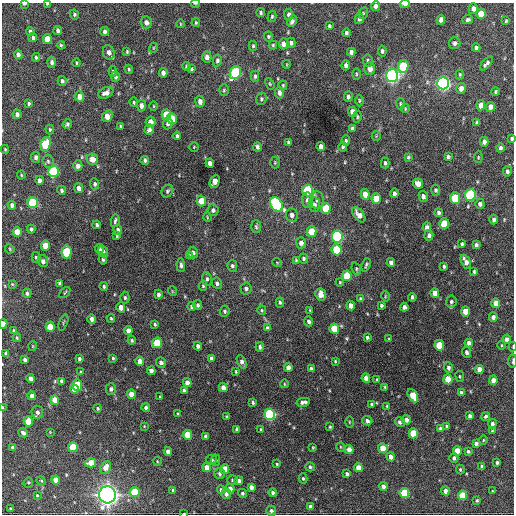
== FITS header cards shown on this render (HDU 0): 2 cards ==
NAXIS1  =                  512 / Axis length
NAXIS2  =                  512 / Axis length

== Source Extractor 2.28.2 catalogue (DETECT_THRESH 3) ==
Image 512 x 512 px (HDU 0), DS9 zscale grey, 1 PNG px = 1 image px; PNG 516 x 516 px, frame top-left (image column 1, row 512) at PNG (2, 3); each listed source drawn as its Kron ellipse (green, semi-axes under 4 px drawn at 4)
Background 1040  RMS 33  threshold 99.5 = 3 sigma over >= 5 px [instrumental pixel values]
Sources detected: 374; all 374 listed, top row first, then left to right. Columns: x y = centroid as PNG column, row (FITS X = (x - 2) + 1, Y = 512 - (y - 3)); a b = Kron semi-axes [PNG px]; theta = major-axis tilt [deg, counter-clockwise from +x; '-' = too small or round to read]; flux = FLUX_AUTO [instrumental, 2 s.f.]
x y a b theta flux
195 3 5 2 - 2.5e+03
24 4 4 2 - 4.8e+03
47 4 3 3 - 1.9e+03
405 4 5 2 - 2.0e+04
375 6 5 4 - 9.1e+03
473 9 5 4 - 1.2e+04
261 13 4 4 - 3.1e+03
363 13 6 4 69 2.9e+03
74 14 5 4 - 3.5e+03
481 14 5 4 - 4.6e+04
289 15 5 4 - 7.2e+03
272 16 6 4 74 3.3e+03
359 19 5 4 - 7.0e+03
441 20 5 4 - 1.1e+04
468 20 5 4 - 5.1e+03
292 21 6 4 67 7.6e+03
506 21 4 3 - 2.4e+03
146 22 6 5 - 1.1e+04
196 23 4 3 - 2.5e+03
181 24 4 3 - 1.7e+03
329 26 4 3 - 3.3e+03
58 30 4 4 - 6.0e+03
30 31 4 4 - 4.7e+03
105 32 4 3 - 7.4e+03
346 33 4 3 - 4.8e+03
268 36 5 4 - 3.3e+03
33 38 4 4 - 4.6e+03
47 39 5 4 - 3.1e+04
291 43 5 4 - 5.1e+03
455 43 6 5 - 6.2e+03
284 44 5 5 - 1.5e+04
61 45 4 3 - 2.8e+03
273 45 4 4 - 2.5e+03
253 46 5 4 - 3.0e+03
153 48 5 3 - 1.8e+03
476 48 4 4 - 5.8e+03
382 51 5 4 - 4.7e+03
109 52 7 5 -72 1.1e+04
127 52 4 3 - 2.5e+03
351 52 4 4 - 7.5e+03
18 54 5 4 - 7.9e+03
36 57 4 3 - 3.4e+03
207 57 6 4 -89 1.0e+04
217 60 6 4 78 5.4e+03
368 60 6 5 - 4.7e+03
52 62 6 4 87 6.5e+03
77 63 4 3 - 2.6e+03
486 63 8 4 50 6.4e+03
287 64 4 3 - 1.6e+03
346 65 5 4 - 7.0e+03
187 66 4 3 - 4.9e+03
403 66 6 5 - 1.2e+05
370 68 7 5 -90 1.6e+04
129 69 4 3 - 2.8e+03
192 69 4 3 - 6.7e+03
113 71 5 3 - 2.9e+03
163 73 5 4 - 9.0e+03
235 73 7 5 62 1.9e+05
356 74 5 3 - 2.5e+03
460 74 5 3 - 2.3e+03
115 76 5 4 - 5.0e+03
255 76 6 4 89 3.8e+03
392 76 6 6 - 7.9e+05
62 81 5 4 - 4.8e+03
443 83 6 6 - 7.5e+05
270 84 6 4 -59 2.6e+03
283 85 5 3 - 2.3e+03
461 88 5 5 - 1.4e+04
224 90 6 4 89 3.0e+03
495 92 4 3 - 2.7e+03
106 93 8 5 24 1.1e+04
279 93 6 4 -79 7.5e+03
79 97 5 4 - 1.6e+04
348 97 5 4 - 5.0e+03
261 99 6 5 - 4.2e+03
359 100 6 3 90 2.6e+03
200 101 6 4 -82 1.1e+04
134 102 5 3 - 2.7e+03
29 103 3 3 - 3.5e+03
400 104 6 4 -88 2.6e+03
481 105 5 4 - 2.1e+04
141 106 6 4 -87 1.0e+04
154 106 5 3 - 1.9e+03
490 107 5 4 - 1.2e+04
405 109 4 3 - 2.0e+03
352 112 5 4 - 1.6e+04
17 114 5 4 - 7.2e+03
166 115 5 4 - 5.2e+04
107 116 6 4 49 2.2e+04
357 117 6 4 81 3.2e+03
172 119 6 5 - 3.5e+04
151 122 5 5 - 1.1e+04
477 122 4 3 - 4.1e+03
67 124 5 4 - 4.4e+03
168 124 6 4 84 6.4e+03
120 126 3 2 - 1.9e+03
50 129 5 4 - 3.0e+03
352 129 4 3 - 4.1e+03
149 130 5 4 - 7.0e+03
177 136 4 3 - 3.5e+03
376 136 4 4 - 2.3e+03
512 138 4 3 - 3.9e+03
346 141 5 4 - 4.2e+03
288 142 4 3 - 4.0e+03
484 142 5 4 - 1.0e+04
45 144 7 5 74 1.1e+05
321 146 4 4 - 9.9e+03
194 147 5 4 - 2.4e+03
257 147 4 3 - 4.9e+03
343 147 5 4 - 4.0e+03
500 148 4 4 - 5.2e+03
5 149 4 3 - 2.1e+03
36 157 5 4 - 6.2e+03
408 157 3 3 - 2.7e+03
448 157 4 3 - 4.5e+03
478 157 6 4 84 2.6e+03
92 159 6 5 - 1.8e+04
145 160 4 3 - 4.1e+03
48 161 6 5 - 4.1e+03
210 163 4 4 - 9.4e+03
275 163 6 5 - 2.9e+03
385 163 5 4 - 4.3e+03
78 166 5 4 - 8.8e+03
53 171 5 5 - 1.7e+05
507 171 5 4 - 5.8e+03
21 175 4 4 - 2.3e+03
39 180 4 3 - 7.3e+03
215 181 6 4 63 2.7e+04
95 184 5 4 - 4.8e+03
418 184 5 4 - 1.9e+04
79 188 5 4 - 1.1e+04
61 190 4 3 - 4.0e+03
435 190 5 4 - 3.8e+03
167 191 7 5 54 4.2e+03
308 191 6 5 - 1.6e+05
394 193 5 3 - 5.9e+03
365 194 5 4 - 2.0e+04
470 195 6 5 - 2.4e+05
423 196 5 4 - 7.5e+03
455 198 5 5 - 9.8e+04
376 199 5 4 - 3.9e+04
307 200 7 5 -90 9.3e+03
317 200 8 6 83 7.9e+03
201 201 5 4 - 3.2e+04
33 203 5 5 - 1.4e+05
276 204 8 5 -53 2.4e+05
480 204 5 4 - 6.7e+03
12 205 4 4 - 7.2e+03
314 205 7 5 -85 6.7e+03
326 208 5 5 - 6.5e+04
213 210 6 5 - 6.0e+03
439 213 4 4 - 5.2e+03
292 215 7 5 -83 9.2e+03
359 215 9 5 -51 1.6e+04
207 217 5 3 - 1.8e+03
494 220 5 3 - 6.2e+03
115 221 6 3 80 4.0e+03
444 224 5 5 - 6.7e+04
97 225 4 3 - 4.7e+03
256 227 6 5 - 3.7e+03
427 227 5 4 - 8.7e+03
31 229 4 4 - 4.9e+03
118 230 5 4 - 5.5e+03
312 231 5 5 - 4.2e+04
17 232 5 4 - 3.1e+04
429 235 5 4 - 6.6e+03
117 236 4 4 - 2.4e+03
337 237 6 5 - 2.4e+05
301 243 5 5 - 9.4e+03
462 244 3 3 - 3.2e+03
476 245 4 3 - 5.2e+03
46 246 5 4 - 3.1e+04
10 249 5 3 - 2.1e+03
99 249 5 4 - 5.4e+03
337 250 5 5 - 1.0e+05
103 251 6 5 - 5.4e+03
66 252 6 5 - 1.0e+05
193 253 6 5 - 7.1e+03
190 256 4 3 - 2.6e+03
36 257 5 4 - 3.2e+03
303 258 5 4 - 3.8e+03
103 259 5 3 - 4.2e+03
296 260 3 3 - 2.4e+03
43 261 6 5 - 9.1e+03
277 262 5 3 - 1.7e+03
466 262 7 4 -63 1.1e+04
391 263 4 4 - 7.5e+03
181 265 7 4 -88 6.1e+03
366 265 7 3 71 3.4e+03
232 266 6 4 -76 5.0e+03
444 266 4 3 - 3.3e+03
356 269 7 4 -71 3.3e+03
474 271 4 3 - 3.4e+03
347 276 5 5 - 7.3e+04
207 279 7 5 -81 4.5e+03
340 282 4 4 - 2.1e+03
59 283 4 3 - 4.1e+03
217 283 6 5 - 5.0e+03
12 284 4 3 - 1.9e+03
104 286 4 3 - 3.8e+03
203 286 5 4 - 2.5e+03
246 288 6 5 - 6.1e+03
172 291 5 3 - 1.7e+03
65 292 6 3 48 2.2e+03
27 293 5 4 - 5.3e+03
435 293 5 4 - 1.8e+04
158 294 4 4 - 5.7e+03
321 295 6 5 - 2.1e+04
385 296 5 3 - 1.9e+03
412 297 4 3 - 3.9e+03
125 298 6 4 -87 3.8e+03
360 299 4 3 - 3.5e+03
280 302 5 4 - 3.7e+03
451 302 6 5 - 4.9e+03
496 303 5 4 - 2.1e+04
198 305 5 4 - 3.7e+03
381 305 3 3 - 3.6e+03
351 306 5 4 - 1.1e+04
121 307 5 4 - 1.8e+04
192 307 4 3 - 3.8e+03
404 307 4 4 - 8.7e+03
262 310 5 4 - 2.7e+03
310 310 3 3 - 1.8e+03
225 311 5 5 - 4.0e+03
466 311 5 4 - 3.6e+04
493 317 4 4 - 8.1e+03
111 318 4 3 - 2.4e+03
92 319 4 4 - 1.0e+04
309 321 5 4 - 5.9e+03
63 322 8 2 69 2.2e+03
3 324 4 3 - 1.8e+04
155 324 3 2 - 2.5e+03
50 327 5 4 - 4.3e+04
267 328 4 3 - 5.3e+03
334 329 5 4 - 4.8e+04
13 330 3 2 - 1.8e+03
128 331 4 4 - 1.4e+04
367 337 3 3 - 4.0e+03
17 338 4 3 - 2.6e+03
389 339 3 3 - 2.2e+03
507 339 4 4 - 7.4e+03
132 340 4 3 - 3.3e+03
157 343 5 5 - 7.9e+04
469 343 4 4 - 9.8e+03
439 345 5 5 - 6.0e+04
501 345 4 3 - 2.0e+03
33 346 5 3 - 1.7e+03
198 346 4 3 - 5.8e+03
260 347 4 3 - 4.6e+03
513 347 4 2 - 2.2e+03
466 352 5 4 - 5.7e+03
6 354 4 4 - 6.8e+03
113 358 3 3 - 2.6e+03
211 358 4 3 - 5.7e+03
79 359 3 3 - 4.4e+03
25 360 3 3 - 5.3e+03
140 361 5 4 - 1.7e+04
335 361 3 3 - 2.3e+03
513 361 7 3 89 3.5e+03
242 362 7 4 -65 8.1e+03
161 363 5 5 - 7.4e+03
288 368 4 4 - 1.1e+04
448 368 5 4 - 5.5e+03
311 369 4 4 - 4.2e+03
479 369 4 4 - 1.3e+04
151 371 4 4 - 1.0e+04
236 371 3 2 - 2.3e+03
81 372 3 3 - 2.4e+03
460 376 5 3 - 2.1e+03
31 378 4 4 - 9.9e+03
366 378 5 4 - 1.3e+04
448 379 5 4 - 5.1e+04
377 380 4 3 - 3.4e+03
493 380 5 4 - 1.4e+04
62 381 4 4 - 6.8e+03
187 383 4 4 - 1.2e+04
285 384 4 3 - 1.7e+03
77 385 5 5 - 8.0e+04
385 387 3 2 - 2.3e+03
223 388 4 4 - 1.5e+04
74 389 4 4 - 2.5e+04
111 389 6 5 - 5.3e+03
184 391 4 3 - 5.7e+03
461 393 4 4 - 8.2e+03
131 394 5 4 - 2.5e+04
32 396 4 4 - 1.3e+04
413 396 7 4 -62 4.6e+04
160 397 3 3 - 2.4e+03
55 400 5 4 - 2.7e+04
303 402 7 3 11 7.1e+03
253 403 3 3 - 3.4e+03
371 404 3 3 - 2.8e+03
387 406 3 3 - 2.2e+03
2 407 4 2 - 1.8e+03
146 407 4 4 - 6.0e+03
98 408 4 3 - 2.8e+03
37 412 6 6 - 7.4e+03
178 414 4 2 - 2.0e+03
270 414 5 5 - 3.4e+05
470 416 4 4 - 7.8e+03
486 416 4 4 - 3.5e+03
227 417 4 3 - 3.9e+03
406 420 4 4 - 1.0e+04
28 421 5 4 - 4.7e+04
367 421 5 4 - 5.6e+03
349 422 5 3 - 2.0e+03
400 422 5 4 - 5.3e+03
492 424 5 4 - 5.5e+03
144 426 4 3 - 1.6e+03
447 426 4 4 - 3.4e+03
330 427 3 3 - 2.4e+03
440 428 3 3 - 3.4e+03
237 429 4 3 - 6.2e+03
261 429 3 2 - 2.3e+03
492 431 3 3 - 1.9e+03
50 432 3 2 - 1.4e+03
23 433 5 4 - 6.9e+03
413 433 5 4 - 7.0e+04
187 435 5 4 - 5.1e+04
206 436 4 4 - 7.1e+03
483 440 5 3 - 2.0e+03
476 443 4 4 - 7.0e+03
73 447 5 4 - 8.2e+04
313 447 3 2 - 1.9e+03
341 447 5 3 - 1.8e+03
13 448 4 4 - 7.5e+03
383 448 5 4 - 4.5e+04
349 450 4 4 - 1.8e+04
168 451 4 4 - 1.1e+04
457 451 4 4 - 2.8e+04
468 451 4 3 - 3.9e+03
391 457 4 4 - 1.1e+04
454 458 5 4 - 5.9e+03
211 460 5 4 - 4.7e+03
216 460 5 4 - 3.3e+03
157 461 4 3 - 1.6e+03
91 463 5 4 - 2.8e+04
497 463 3 3 - 3.7e+03
277 464 3 3 - 2.2e+03
482 466 3 3 - 3.6e+03
105 467 6 5 - 1.9e+04
207 467 4 4 - 2.1e+04
310 467 5 4 - 3.9e+03
358 467 4 4 - 2.0e+04
225 469 5 4 - 3.9e+04
460 470 5 4 - 2.9e+03
220 474 5 5 - 5.6e+03
347 474 4 3 - 5.1e+03
303 478 5 4 - 3.2e+03
56 480 4 4 - 2.3e+04
232 480 5 4 - 3.3e+03
239 480 4 4 - 6.0e+03
41 481 5 4 - 2.3e+03
28 482 5 4 - 3.2e+03
383 486 4 4 - 8.3e+03
251 487 4 4 - 9.6e+03
230 489 5 4 - 1.2e+04
173 490 4 3 - 3.3e+03
221 490 4 4 - 4.8e+03
445 491 4 4 - 1.1e+04
492 491 3 2 - 1.4e+03
135 492 5 5 - 8.6e+04
242 493 4 4 - 3.6e+03
273 493 4 4 - 6.1e+03
404 493 5 5 - 9.3e+04
226 494 5 5 - 7.0e+03
37 495 3 3 - 2.0e+03
107 495 8 8 - 1.6e+06
462 495 5 4 - 4.8e+04
477 500 4 3 - 2.8e+03
310 507 4 4 - 8.3e+03
10 508 3 2 - 1.7e+03
271 511 5 5 - 5.6e+03
184 514 3 2 - 1.4e+03
At the frame edge (FLAGS 8, measured only in part): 10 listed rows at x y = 195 3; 24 4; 47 4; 405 4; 512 138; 3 324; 513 347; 513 361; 2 407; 184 514